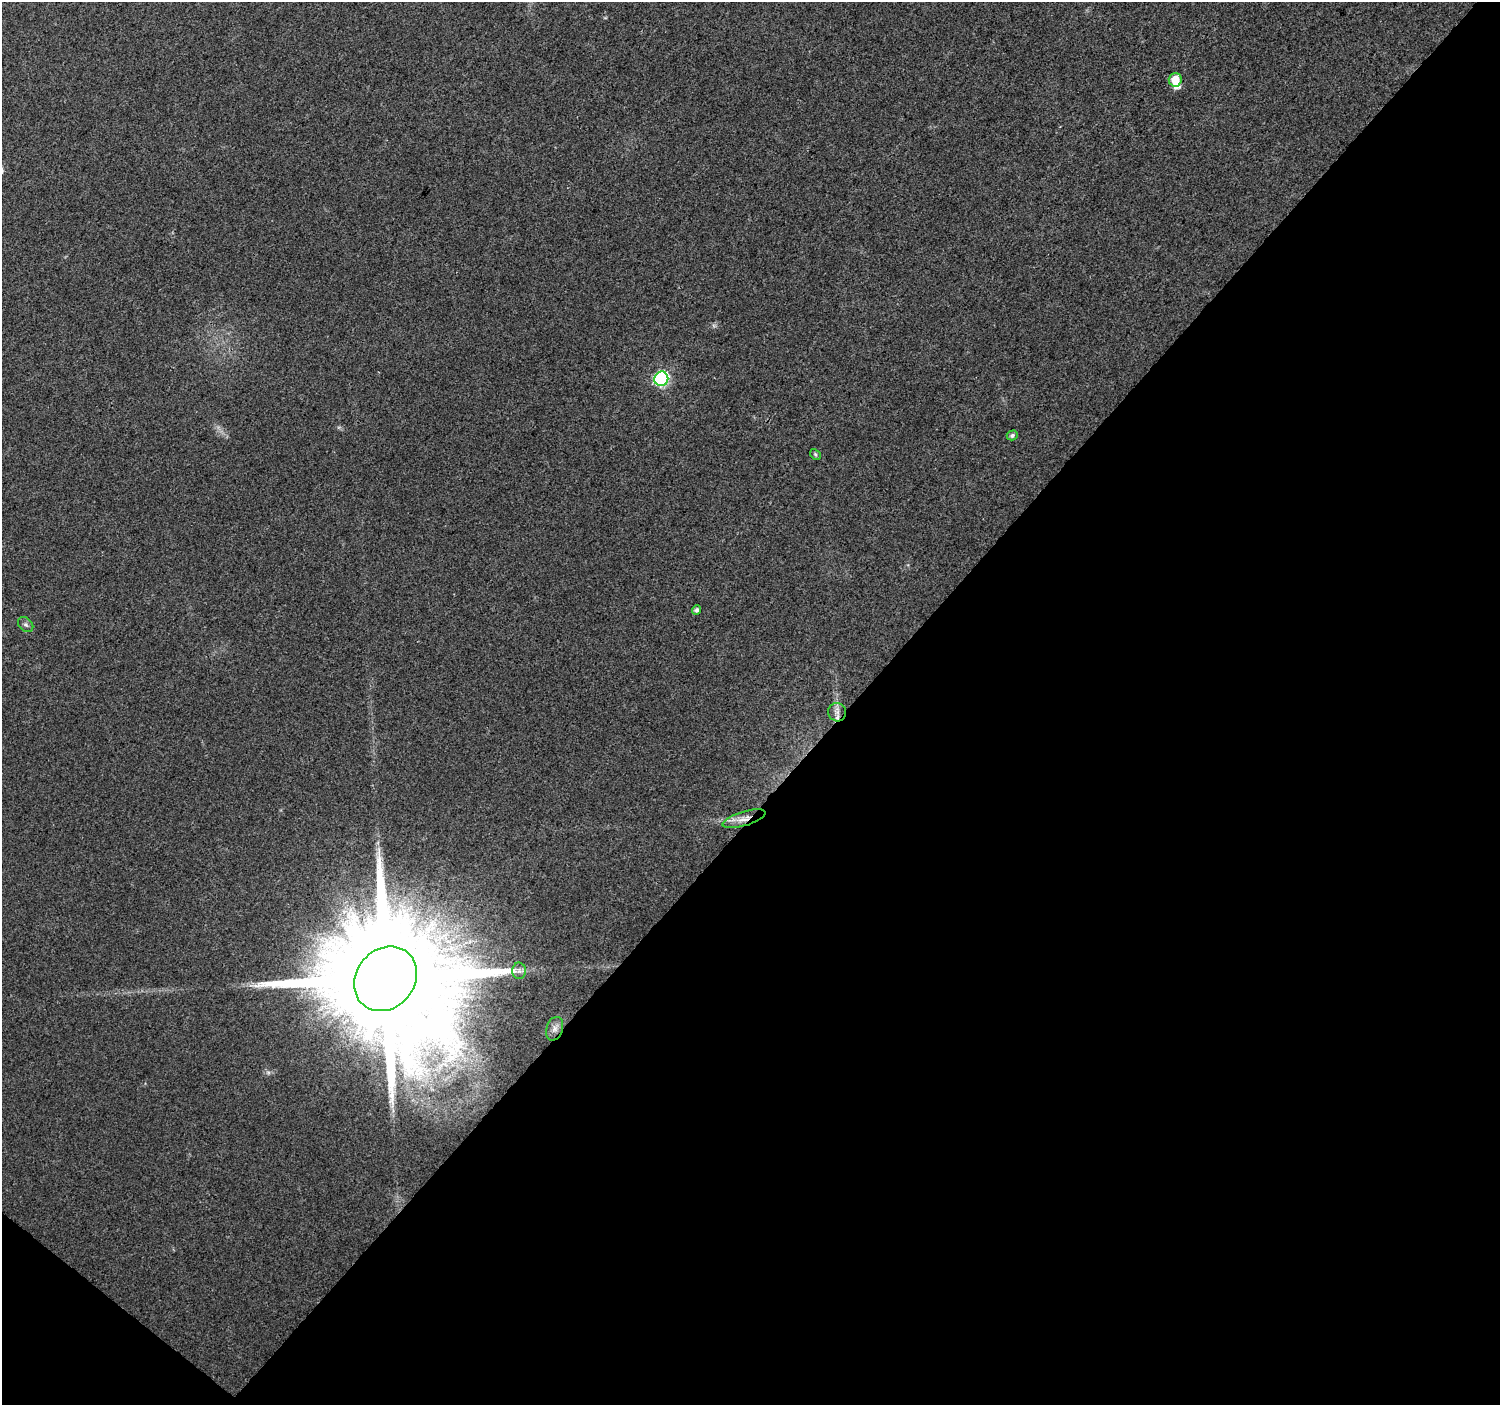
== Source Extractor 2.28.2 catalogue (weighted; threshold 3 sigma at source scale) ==
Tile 15 of 4 x 4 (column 3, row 4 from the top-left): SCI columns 3007-4504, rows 177-1579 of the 6010 x 6031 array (HDU 1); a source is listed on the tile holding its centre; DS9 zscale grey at full resolution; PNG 1502 x 1407 px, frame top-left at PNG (2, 2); each listed source drawn as its Kron ellipse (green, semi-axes under 4 px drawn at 4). Shown black and unused: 44% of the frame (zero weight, under 3 of 4 exposures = <1% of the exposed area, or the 3 px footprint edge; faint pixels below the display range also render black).
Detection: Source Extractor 2.28.2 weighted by HDU 2 'WHT'; one run over the whole footprint, this tile lists its part. Background 0.0216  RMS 0.0035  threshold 0.0159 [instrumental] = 3 sigma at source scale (4.5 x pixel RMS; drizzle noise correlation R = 1.50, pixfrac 1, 0.0396/0.0396 arcsec/px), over >= 5 px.
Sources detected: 12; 1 inside a brighter listed object's ellipse — not listed separately; the other 11 listed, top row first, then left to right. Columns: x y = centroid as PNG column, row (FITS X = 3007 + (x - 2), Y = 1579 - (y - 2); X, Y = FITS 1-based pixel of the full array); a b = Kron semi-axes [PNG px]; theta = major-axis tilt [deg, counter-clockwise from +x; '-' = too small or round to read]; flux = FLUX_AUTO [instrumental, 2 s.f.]
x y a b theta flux
1175 80 6 6 - 5.2
661 379 7 7 - 63
1012 435 5 5 - 0.99
815 454 6 4 -46 0.54
696 610 5 4 - 1.1
26 625 9 6 -44 0.89
837 712 9 9 - 1.9
744 819 22 7 17 3.6
519 971 8 6 -89 1.3
385 979 34 29 49 21000
555 1029 12 8 72 1.9
Overlapping masked pixels (flux is a lower limit): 3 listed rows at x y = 837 712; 744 819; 385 979